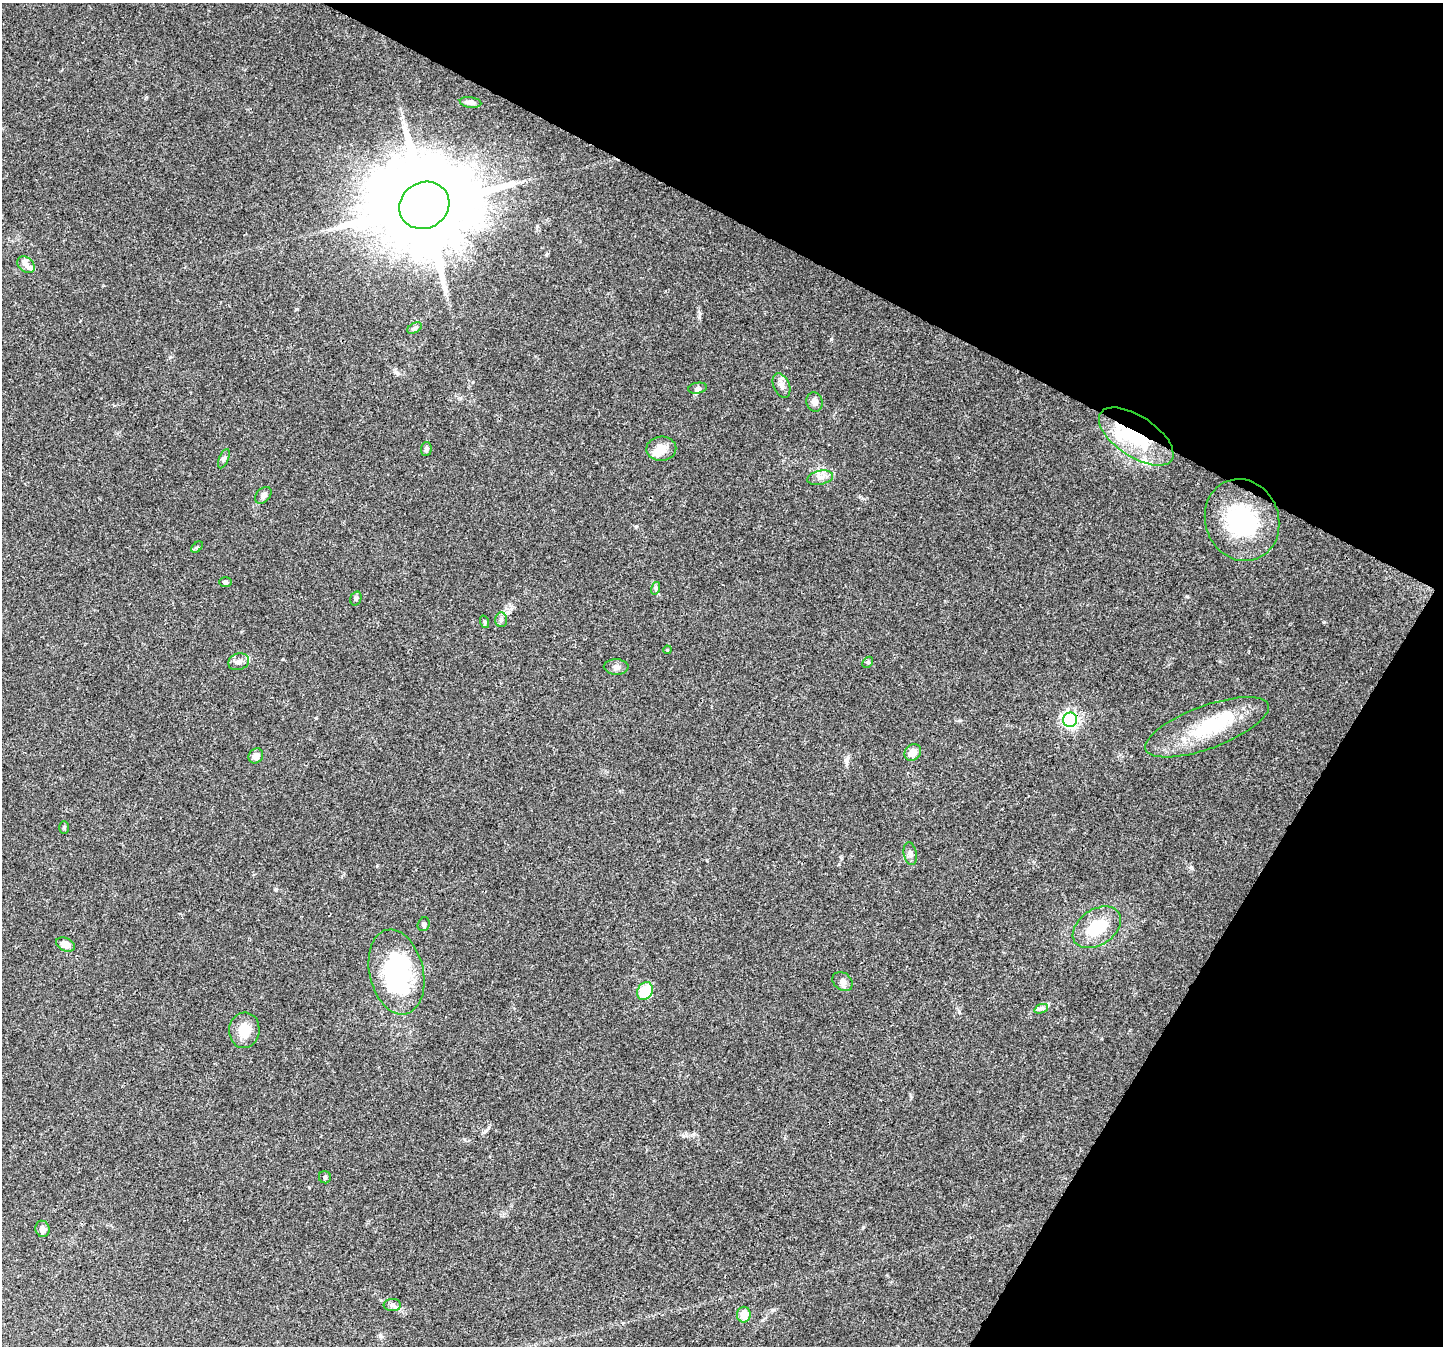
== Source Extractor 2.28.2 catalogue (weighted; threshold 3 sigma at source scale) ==
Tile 8 of 4 x 4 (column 4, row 2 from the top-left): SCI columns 4361-5801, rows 3004-4347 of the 5832 x 5940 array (HDU 1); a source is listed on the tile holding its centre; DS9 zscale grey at full resolution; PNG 1445 x 1348 px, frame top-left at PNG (2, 3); each listed source drawn as its Kron ellipse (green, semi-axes under 4 px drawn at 4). Shown black and unused: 26% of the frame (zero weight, under 3 of 4 exposures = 5% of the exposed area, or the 3 px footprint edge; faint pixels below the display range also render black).
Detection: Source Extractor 2.28.2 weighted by HDU 2 'WHT'; one run over the whole footprint, this tile lists its part. Background 0.03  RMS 0.0033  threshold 0.015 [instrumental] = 3 sigma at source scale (4.5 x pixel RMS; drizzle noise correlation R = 1.50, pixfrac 1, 0.0396/0.0396 arcsec/px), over >= 5 px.
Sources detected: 49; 2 inside a brighter object's white glare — neither listed nor drawn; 5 inside a brighter listed object's ellipse — not listed separately; the other 42 listed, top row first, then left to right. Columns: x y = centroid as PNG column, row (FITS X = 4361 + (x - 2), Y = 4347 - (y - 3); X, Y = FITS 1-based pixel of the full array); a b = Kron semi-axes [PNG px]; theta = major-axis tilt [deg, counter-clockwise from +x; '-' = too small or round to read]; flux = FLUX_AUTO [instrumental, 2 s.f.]
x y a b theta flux
471 102 11 5 -8 1.3
424 205 26 23 29 6700
26 265 9 7 -41 1.4
415 328 8 5 29 0.68
781 385 13 8 -67 1.8
698 388 9 5 10 0.79
814 402 10 8 -71 1.7
1136 437 43 20 -34 23
426 449 7 5 87 0.95
661 449 15 12 2 4.2
224 459 10 4 66 0.87
820 478 13 7 12 2
263 495 10 6 46 1.5
1242 520 42 36 -69 31
197 547 7 4 44 0.49
226 582 6 5 - 0.64
656 588 6 4 72 0.53
356 598 7 5 72 0.65
501 620 7 6 - 0.9
485 622 6 4 -72 0.45
667 650 4 3 - 0.32
239 662 11 8 17 1.7
868 662 6 4 45 0.45
616 667 12 7 -2 1.7
1070 720 7 7 - 110
1207 727 65 21 20 23
913 752 9 7 47 3.3
256 756 8 7 - 2.1
64 827 6 5 - 0.48
910 854 11 6 -78 1.3
424 924 7 6 - 0.73
1097 927 26 18 34 11
65 944 10 6 -23 2.5
396 972 43 27 -77 40
842 981 11 8 -38 1.6
645 991 9 7 56 13
1041 1009 7 4 19 0.78
244 1030 18 15 84 6
325 1177 6 6 - 0.61
43 1229 8 7 - 1.4
392 1305 9 6 0 1.1
744 1315 8 7 - 4.3
Overlapping masked pixels (flux is a lower limit): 2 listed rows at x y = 1136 437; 1070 720
Unlisted compact peaks at least as high as the median listed source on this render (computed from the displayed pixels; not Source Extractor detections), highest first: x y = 831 339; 1191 867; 1187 596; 1324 622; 485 1131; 636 526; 297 309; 699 317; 959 1012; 276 889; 773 1310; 309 1187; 316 718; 546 255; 846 760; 283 659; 377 866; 960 720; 170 357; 380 1336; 146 97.